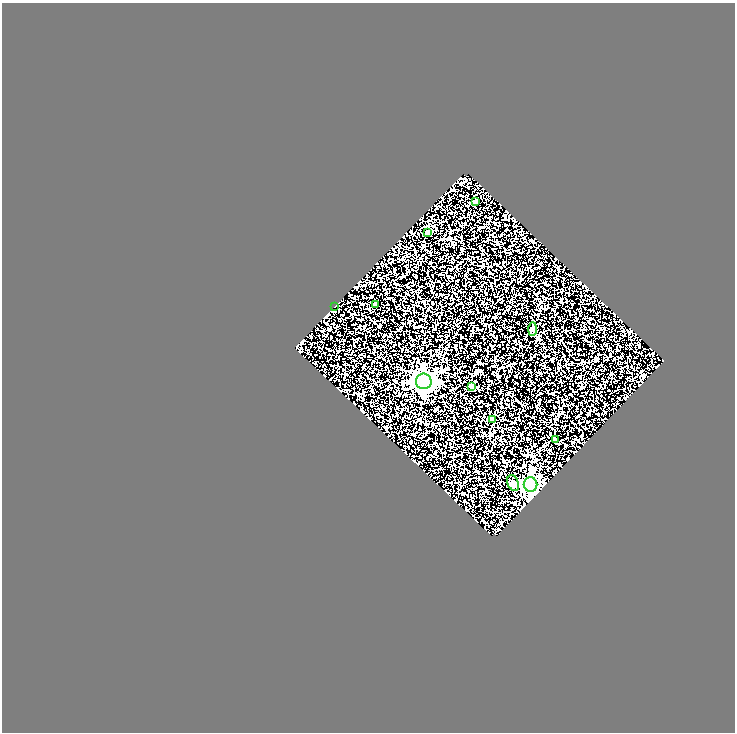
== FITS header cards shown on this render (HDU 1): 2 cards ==
NAXIS1  =                  733
NAXIS2  =                  730

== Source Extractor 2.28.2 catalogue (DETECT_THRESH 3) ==
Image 733 x 730 px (HDU 1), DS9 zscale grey, 1 PNG px = 1 image px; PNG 737 x 734 px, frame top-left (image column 1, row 730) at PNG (2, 3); each listed source drawn as its Kron ellipse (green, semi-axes under 4 px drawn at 4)
Background 0.19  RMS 0.18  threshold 0.541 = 3 sigma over >= 5 px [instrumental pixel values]
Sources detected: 11; all 11 listed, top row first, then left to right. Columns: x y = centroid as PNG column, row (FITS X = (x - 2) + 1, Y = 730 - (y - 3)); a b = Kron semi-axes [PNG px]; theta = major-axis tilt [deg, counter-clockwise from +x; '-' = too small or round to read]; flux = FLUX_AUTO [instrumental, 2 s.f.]
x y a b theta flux
475 202 4 3 - 31
428 232 4 4 - 73
375 304 4 3 - 36
334 307 2 2 - 58
532 329 7 4 90 20
424 381 8 7 - 5200
471 386 4 3 - 43
492 419 4 4 - 91
556 440 4 3 - 29
513 483 8 5 -68 31
531 484 7 6 - 3100